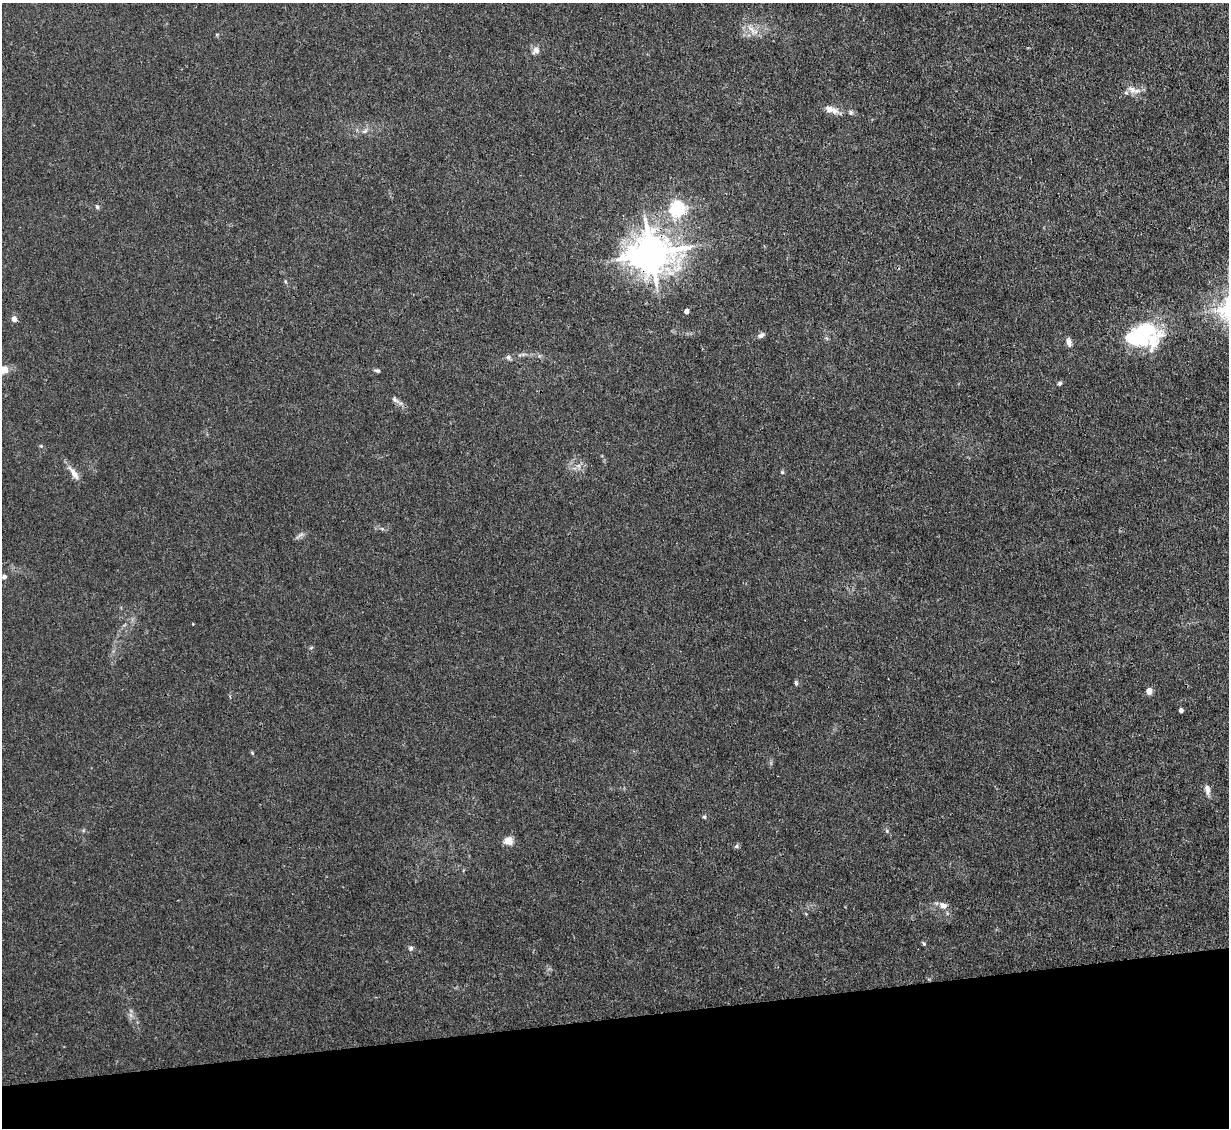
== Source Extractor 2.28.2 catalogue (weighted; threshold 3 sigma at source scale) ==
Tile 14 of 4 x 4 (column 2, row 4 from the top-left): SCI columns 1228-2454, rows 249-1374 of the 4909 x 4883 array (HDU 1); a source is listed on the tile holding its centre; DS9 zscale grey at full resolution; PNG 1231 x 1130 px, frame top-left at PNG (2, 3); no overlay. Shown black and unused: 10% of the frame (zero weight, under 3 of 4 exposures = <1% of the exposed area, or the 3 px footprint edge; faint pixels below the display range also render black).
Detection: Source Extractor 2.28.2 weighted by HDU 2 'WHT'; one run over the whole footprint, this tile lists its part. Background 0.0355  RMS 0.003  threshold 0.0133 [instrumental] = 3 sigma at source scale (4.5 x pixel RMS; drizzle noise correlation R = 1.50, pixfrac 1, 0.05/0.05 arcsec/px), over >= 5 px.
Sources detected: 42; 1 inside a brighter object's white glare — not listed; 2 inside a brighter listed object's ellipse — not listed separately; the other 39 listed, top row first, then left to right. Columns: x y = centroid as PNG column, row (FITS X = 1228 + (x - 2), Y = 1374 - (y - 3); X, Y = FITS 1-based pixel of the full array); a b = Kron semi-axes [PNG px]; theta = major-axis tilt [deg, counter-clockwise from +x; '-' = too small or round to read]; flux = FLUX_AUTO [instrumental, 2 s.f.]
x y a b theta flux
751 29 21 6 -52 2.4
536 50 12 9 44 1.5
1132 89 14 10 -33 2.4
829 109 13 9 -23 2
850 113 6 6 - 0.67
365 131 9 5 27 0.88
97 207 6 5 - 0.6
677 209 6 6 - 79
651 254 13 11 10 840
285 281 6 3 -72 0.35
686 311 4 4 - 1.7
14 319 5 4 - 2.4
1143 332 37 28 -34 27
761 335 9 6 41 0.94
1069 342 12 7 -76 1.4
508 357 7 6 - 0.81
2 370 13 8 23 4.9
377 370 7 5 -9 0.55
1060 383 6 5 - 0.56
395 400 16 6 -35 1.3
41 446 5 4 - 0.34
578 466 7 6 - 0.95
782 472 6 5 - 0.41
74 473 22 7 -56 2.5
300 536 16 4 35 0.89
4 577 5 5 - 0.83
796 683 7 4 -89 0.51
1149 691 6 5 - 2.3
1181 710 4 4 - 1.1
252 753 6 4 -46 0.34
1207 789 14 7 -85 1.7
704 817 5 4 - 0.48
887 831 6 3 -72 0.39
508 841 11 9 1 2.4
737 846 7 5 17 0.54
943 905 12 9 -25 1.9
924 944 6 4 -55 0.4
411 948 7 6 - 0.73
131 1015 7 4 -70 0.8
Overlapping masked pixels (flux is a lower limit): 1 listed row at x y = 651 254
Isophote crosses this tile's border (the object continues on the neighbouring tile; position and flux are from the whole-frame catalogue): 1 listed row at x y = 2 370